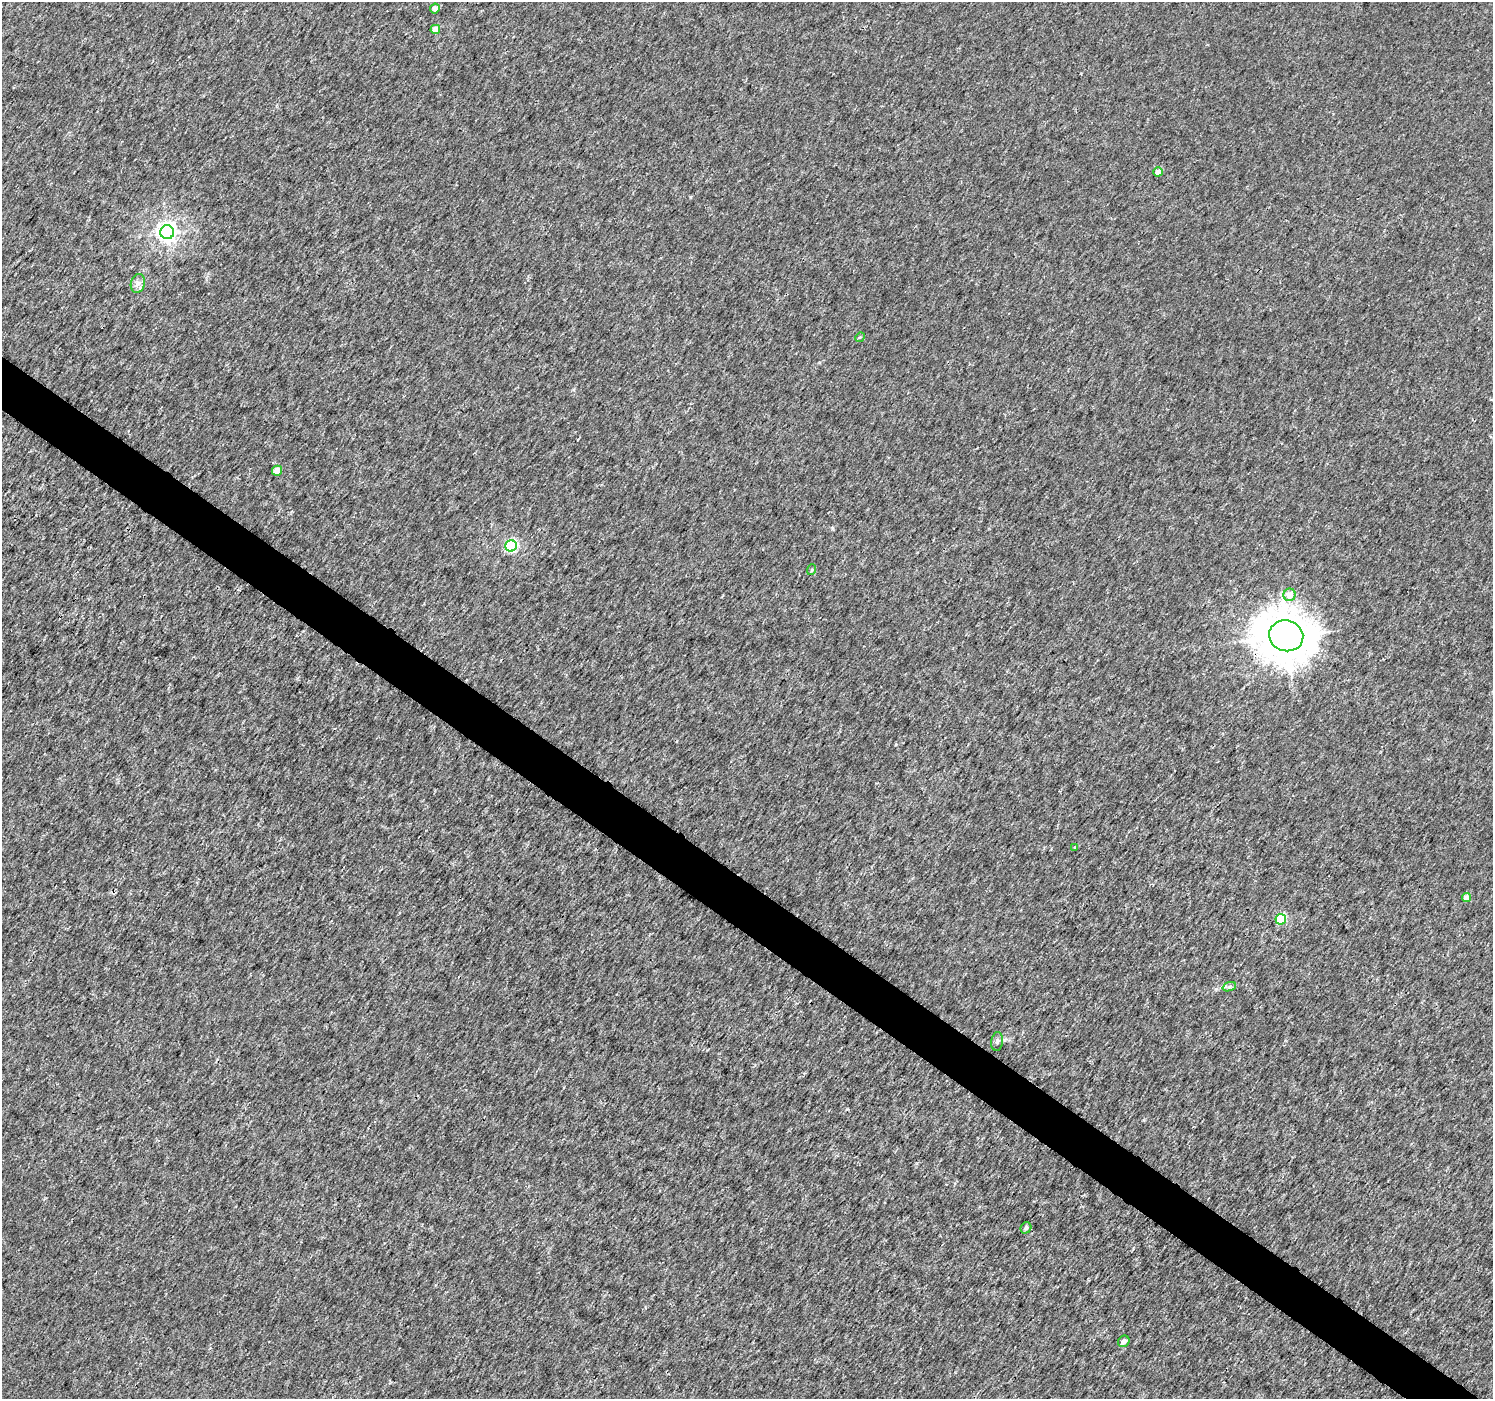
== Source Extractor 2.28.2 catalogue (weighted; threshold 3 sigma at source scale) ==
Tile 6 of 4 x 4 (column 2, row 2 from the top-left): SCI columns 1498-2988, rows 3038-4434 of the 5970 x 6010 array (HDU 1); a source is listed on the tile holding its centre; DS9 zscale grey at full resolution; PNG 1495 x 1401 px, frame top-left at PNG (2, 2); each listed source drawn as its Kron ellipse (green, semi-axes under 4 px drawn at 4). Shown black and unused: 4% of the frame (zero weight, under 3 of 4 exposures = <1% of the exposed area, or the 3 px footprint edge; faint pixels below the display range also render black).
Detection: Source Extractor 2.28.2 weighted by HDU 2 'WHT'; one run over the whole footprint, this tile lists its part. Background 0.00228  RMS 0.0023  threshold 0.0103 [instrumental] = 3 sigma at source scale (4.5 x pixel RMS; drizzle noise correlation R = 1.50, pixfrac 1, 0.0396/0.0396 arcsec/px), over >= 5 px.
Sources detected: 18; all 18 listed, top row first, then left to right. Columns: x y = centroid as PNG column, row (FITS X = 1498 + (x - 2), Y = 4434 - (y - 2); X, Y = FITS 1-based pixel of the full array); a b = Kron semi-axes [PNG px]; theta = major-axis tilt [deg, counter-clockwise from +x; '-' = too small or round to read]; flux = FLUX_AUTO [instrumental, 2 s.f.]
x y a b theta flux
435 8 5 4 - 1.1
435 29 5 4 - 3
1158 172 5 4 - 1.6
167 232 7 7 - 110
138 283 9 7 75 1.1
860 337 5 4 - 0.26
277 471 5 5 - 2
511 546 6 5 - 29
811 570 5 3 - 0.25
1290 595 6 6 - 2.3
1286 636 17 15 -17 780
1075 847 4 3 - 0.18
1466 898 4 4 - 2
1281 919 5 5 - 15
1229 987 7 4 19 0.51
997 1041 9 6 81 0.64
1026 1228 6 5 - 0.71
1124 1341 6 5 - 1.1
Overlapping masked pixels (flux is a lower limit): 1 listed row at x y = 1286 636
Unlisted compact peaks at least as high as the median listed source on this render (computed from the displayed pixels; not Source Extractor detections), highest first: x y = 847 1109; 832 528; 1216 989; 690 197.